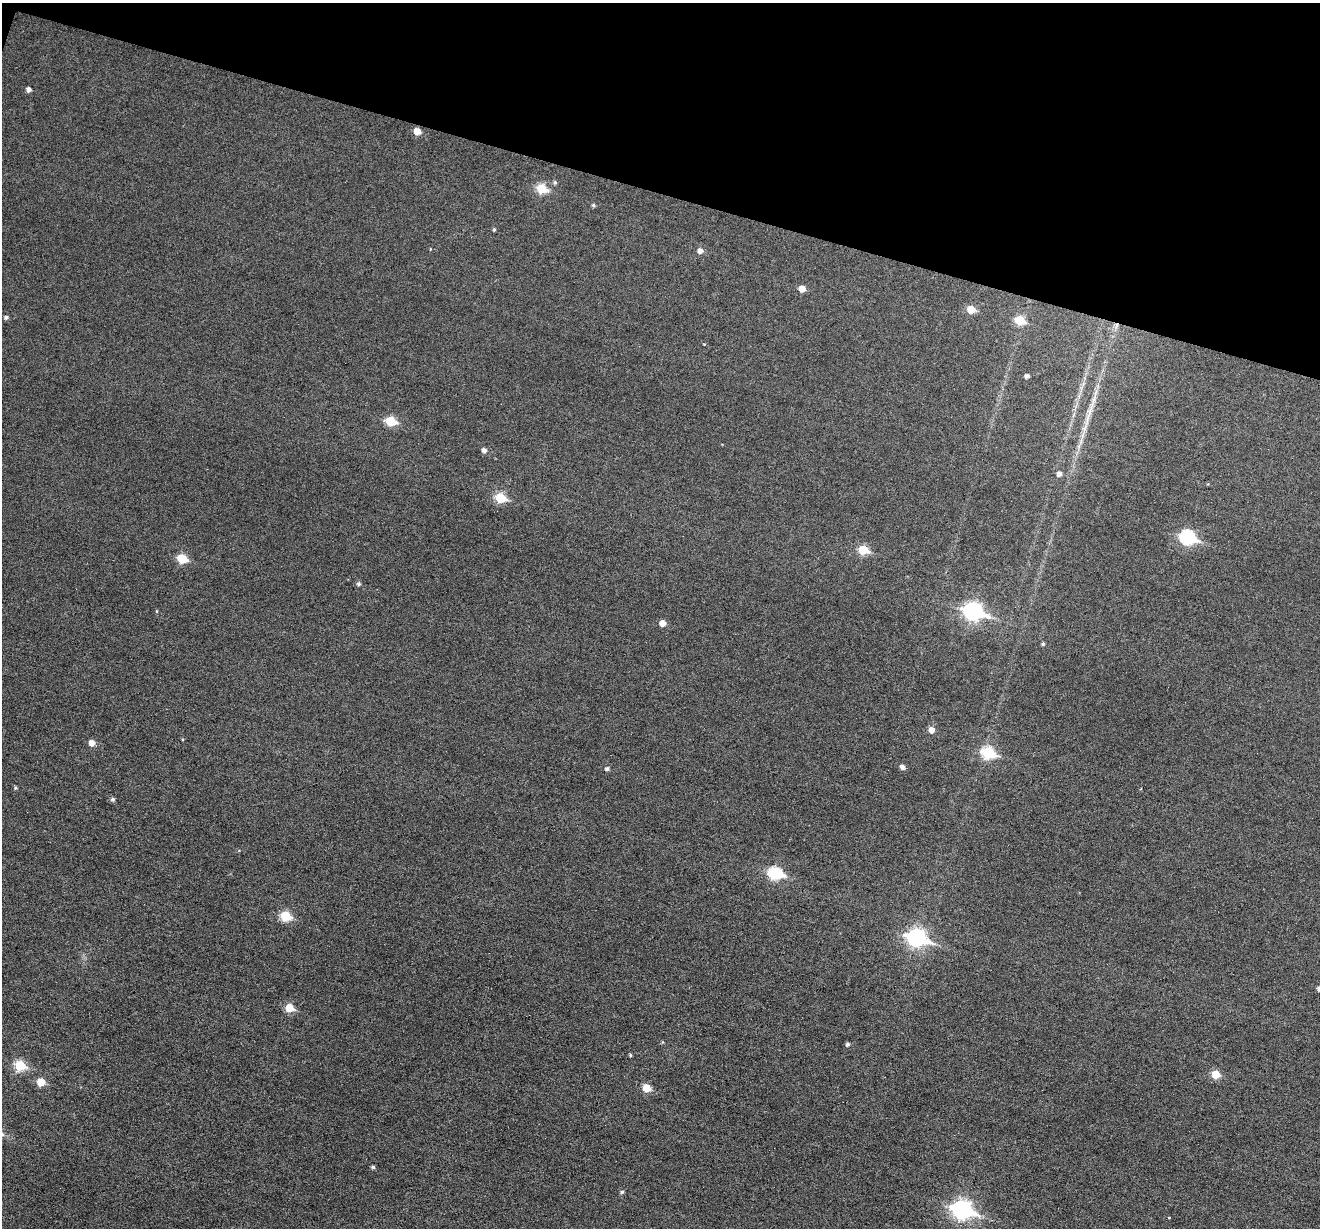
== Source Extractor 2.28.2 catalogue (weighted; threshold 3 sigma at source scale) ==
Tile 2 of 4 x 4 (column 2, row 1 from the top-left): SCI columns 1321-2638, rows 3935-5160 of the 5274 x 5287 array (HDU 1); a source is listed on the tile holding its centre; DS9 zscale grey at full resolution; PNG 1322 x 1230 px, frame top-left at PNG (2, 3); no overlay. Shown black and unused: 16% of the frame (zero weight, under 3 of 6 exposures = <1% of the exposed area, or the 3 px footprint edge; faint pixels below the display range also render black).
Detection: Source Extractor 2.28.2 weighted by HDU 2 'WHT'; one run over the whole footprint, this tile lists its part. Background 0.043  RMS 0.0054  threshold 0.0221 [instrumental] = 3 sigma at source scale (4.09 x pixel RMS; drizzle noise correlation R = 1.36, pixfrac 0.8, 0.05/0.05 arcsec/px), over >= 5 px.
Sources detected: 48; all 48 listed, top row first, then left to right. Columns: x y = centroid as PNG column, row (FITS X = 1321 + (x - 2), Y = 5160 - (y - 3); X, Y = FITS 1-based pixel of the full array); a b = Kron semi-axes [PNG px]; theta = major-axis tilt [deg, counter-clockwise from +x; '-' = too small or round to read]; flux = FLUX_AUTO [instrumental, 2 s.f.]
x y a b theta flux
28 89 5 4 - 1.7
417 131 5 5 - 6.1
555 182 6 4 -89 0.85
541 188 6 5 - 20
594 205 5 4 - 0.72
494 230 4 4 - 0.6
700 251 6 5 - 2.4
802 289 6 5 - 4.6
971 309 6 5 - 9
6 317 5 4 - 1.3
1019 320 6 5 - 15
1116 325 9 3 69 1.1
704 344 3 3 - 0.38
1027 376 4 4 - 1.5
1089 413 35 6 72 7.7
391 421 6 5 - 19
484 450 6 5 - 1.7
1059 474 5 5 - 2.1
500 498 6 5 - 22
1187 537 8 7 - 66
863 550 6 5 - 17
182 558 7 6 - 17
359 584 5 5 - 1
157 611 5 3 - 0.39
973 611 10 7 -17 140
662 623 5 5 - 3.9
1043 644 5 4 - 0.75
931 730 6 5 - 3.7
92 743 6 5 - 3.4
988 753 7 6 - 39
902 767 5 5 - 2.1
607 769 5 4 - 1.3
15 788 5 4 - 0.68
112 799 5 5 - 1.1
775 873 8 7 - 46
285 916 6 6 - 22
916 938 10 7 -17 140
1319 989 5 4 - 1.5
289 1008 6 5 - 12
847 1044 5 4 - 1.1
630 1055 3 3 - 0.63
20 1065 6 6 - 23
1215 1074 6 5 - 11
41 1082 6 6 - 9.4
646 1088 6 5 - 9.4
373 1167 4 4 - 0.87
622 1192 5 4 - 0.92
962 1209 10 8 -18 180
Overlapping masked pixels (flux is a lower limit): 1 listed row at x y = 1116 325
Isophote crosses this tile's border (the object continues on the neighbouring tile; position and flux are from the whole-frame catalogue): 1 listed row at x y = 1319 989